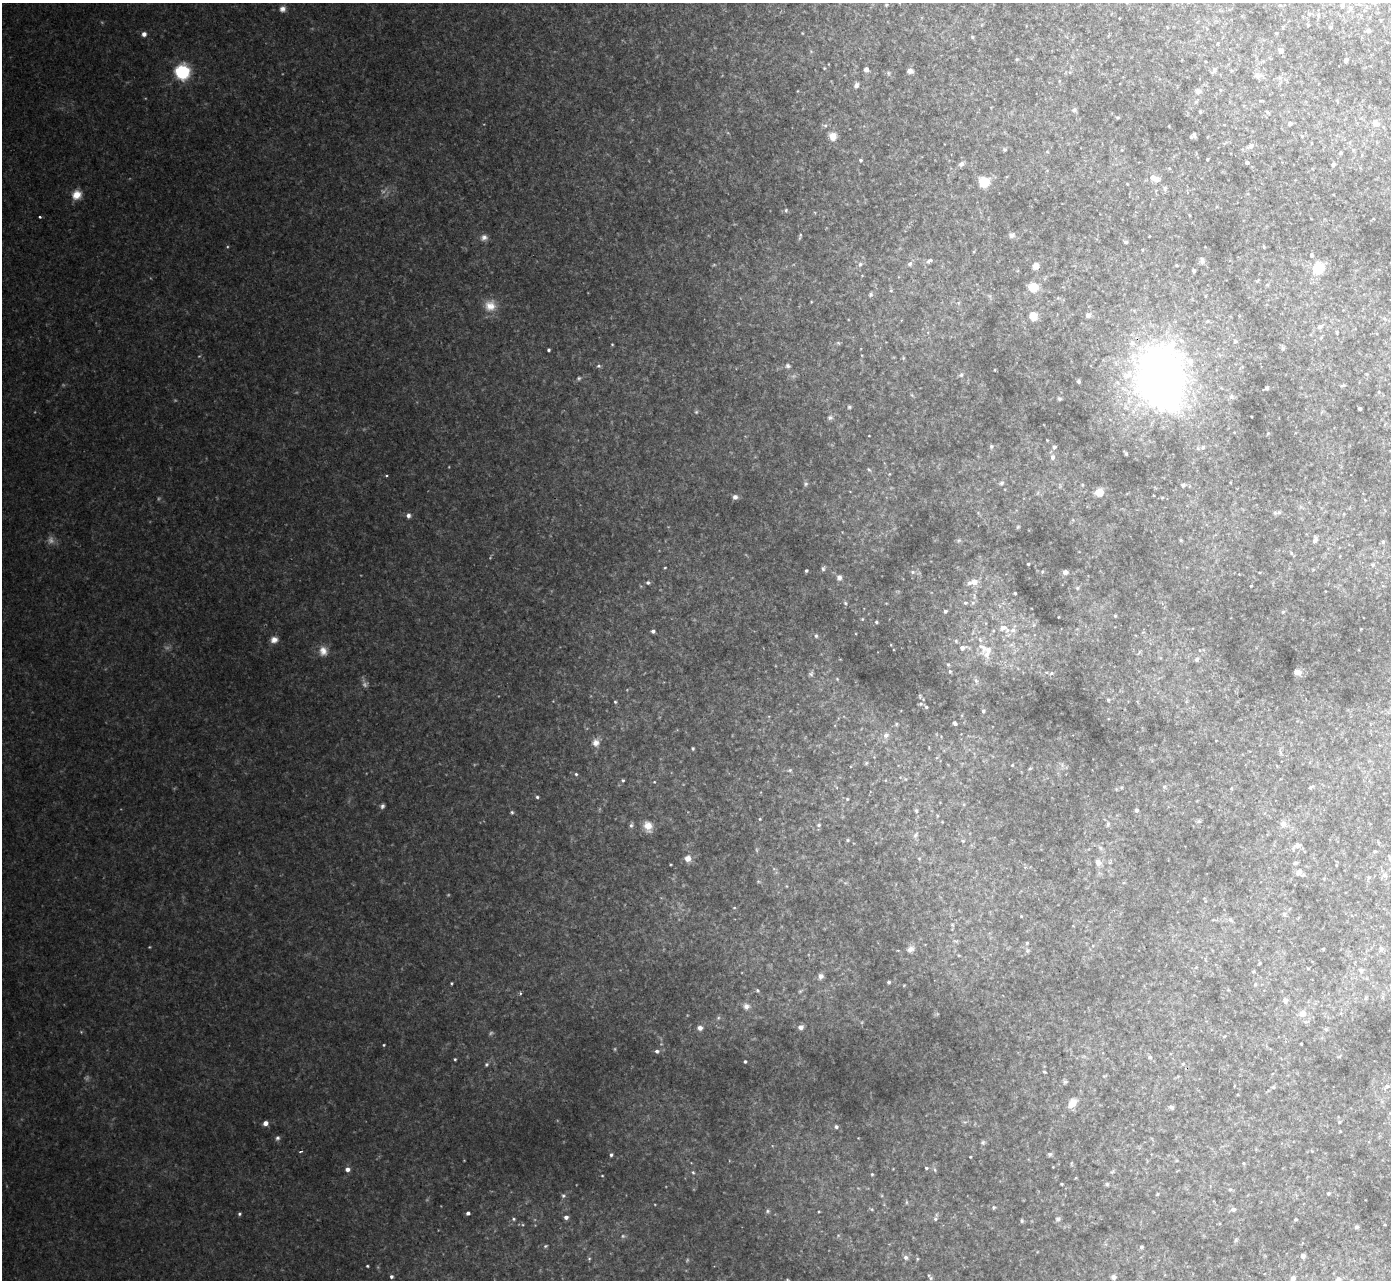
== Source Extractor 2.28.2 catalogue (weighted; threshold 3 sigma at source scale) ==
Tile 10 of 4 x 4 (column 2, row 3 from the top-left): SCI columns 1459-2847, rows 1433-2710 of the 5692 x 5725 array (HDU 1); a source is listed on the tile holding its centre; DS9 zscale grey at full resolution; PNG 1393 x 1282 px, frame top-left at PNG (2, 3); no overlay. Shown black and unused: <1% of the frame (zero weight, under 2 of 3 exposures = <1% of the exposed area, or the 3 px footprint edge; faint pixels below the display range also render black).
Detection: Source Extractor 2.28.2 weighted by HDU 2 'WHT'; one run over the whole footprint, this tile lists its part. Background 0.0921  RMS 0.012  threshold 0.0536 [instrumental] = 3 sigma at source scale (4.5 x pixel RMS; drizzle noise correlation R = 1.50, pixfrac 1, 0.05/0.05 arcsec/px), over >= 5 px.
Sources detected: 278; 6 too faint to see at this stretch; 2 cosmic-ray / hot-pixel residue — not listed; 8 inside a brighter listed object's ellipse — not listed separately; the other 262 listed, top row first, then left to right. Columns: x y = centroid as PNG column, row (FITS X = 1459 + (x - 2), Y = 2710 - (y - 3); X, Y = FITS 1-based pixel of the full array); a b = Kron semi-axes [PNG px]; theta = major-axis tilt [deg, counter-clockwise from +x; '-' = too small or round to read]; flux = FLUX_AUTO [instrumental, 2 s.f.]
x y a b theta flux
886 5 5 4 - 1.4
1342 5 6 6 - 2.7
283 9 8 7 - 4.8
1380 20 4 3 - 0.81
1308 25 3 3 - 1.5
1330 27 4 4 - 2.4
1368 31 4 4 - 3.6
1276 33 3 3 - 1.1
144 34 6 5 - 4.4
972 37 6 4 -89 1.3
1280 51 7 6 - 3.8
1017 59 5 3 - 1.2
1346 60 4 4 - 3
824 68 5 3 - 0.98
866 69 4 4 - 6.9
1215 69 7 6 - 3
910 71 7 5 -6 4.8
182 72 9 9 - 85
888 73 6 4 -89 1.6
1258 76 10 7 -12 4.5
856 85 8 6 59 3.2
1198 91 7 7 - 4.5
1337 101 5 3 - 1.1
1074 110 6 6 - 2.4
1200 112 5 4 - 1.2
1267 112 6 4 -43 1.6
1117 117 5 3 - 1.2
1290 123 5 4 - 2.6
1375 123 9 8 - 5.1
1194 134 5 4 - 2.3
833 136 10 9 - 9.4
1191 137 4 4 - 1.2
1250 146 9 6 35 3.6
1005 150 5 5 - 1.7
1122 150 5 3 - 0.91
1341 153 4 3 - 1.9
1207 159 3 2 - 1.2
860 160 5 4 - 1.8
1247 162 4 4 - 2.8
961 164 7 6 - 3.8
1333 165 5 4 - 1.7
1155 178 14 8 -24 10
984 182 9 9 - 25
1165 188 7 5 89 2.5
77 195 11 9 51 12
786 210 5 4 - 1.5
1189 215 4 3 - 0.87
40 217 3 3 - 2.4
1011 235 7 6 - 3.3
800 236 11 3 75 1.9
484 237 8 8 - 4.6
1126 242 5 4 - 1.9
1264 246 4 3 - 1.2
1311 255 5 4 - 2.1
929 261 10 5 36 3.2
1202 261 9 5 84 3
860 264 6 5 - 2.4
910 264 7 6 - 2.8
1036 266 7 7 - 7.4
1318 268 14 12 64 27
1194 271 4 3 - 2.5
1033 287 12 11 - 17
891 291 5 3 - 1.3
870 294 6 6 - 2.2
490 306 16 14 -13 15
1088 315 7 7 - 4.1
1033 316 8 8 - 15
1385 319 5 4 - 1.8
1320 326 7 5 26 3.9
1337 332 4 3 - 1.4
1235 341 5 4 - 1.5
612 344 4 2 - 0.8
548 350 3 3 - 1.8
599 366 6 5 - 1.8
788 366 6 5 - 2.3
961 375 5 5 - 2.1
1162 378 63 42 -81 700
1078 382 4 4 - 1.9
1267 388 4 3 - 1.7
1231 397 7 6 - 2.8
1059 399 5 4 - 1.7
849 407 4 4 - 1.6
1359 409 3 3 - 3.2
830 417 8 6 10 3
991 446 6 5 - 2.2
1054 447 5 5 - 3.2
1203 447 6 6 - 3.2
1126 453 5 4 - 1.5
1052 457 7 6 - 4.3
869 470 5 3 - 1.3
1001 483 7 5 17 2.5
806 484 6 5 - 2.1
1183 485 7 5 16 2.5
1099 492 10 9 - 12
735 497 6 5 - 4
1162 498 5 4 - 1.3
1279 512 7 5 16 2.7
408 515 6 5 - 3.4
1018 527 5 4 - 1.4
1181 540 5 5 - 1.4
1315 540 9 6 59 3.3
1383 542 5 5 - 1.8
1291 553 6 3 -71 1.5
1028 564 3 3 - 1.2
1372 565 5 4 - 1.8
665 568 3 2 - 0.86
823 569 6 5 - 2.2
806 571 3 3 - 1.8
912 572 6 5 - 2
1042 572 5 3 - 1.1
1065 572 5 5 - 3.5
839 577 7 7 - 4.2
974 582 6 6 - 11
648 583 5 4 - 2.1
1077 588 5 4 - 1.4
1015 593 3 3 - 1.3
845 603 5 4 - 1.8
965 603 6 4 -20 1.8
945 611 4 3 - 2.2
1283 612 5 4 - 1.3
1115 616 4 4 - 1.2
862 619 4 4 - 1.2
876 622 4 4 - 1.6
1003 628 14 8 -20 11
653 631 4 3 - 2.8
816 636 5 5 - 1.8
274 640 9 7 13 6.6
956 641 5 5 - 1.5
983 647 18 9 -43 13
962 648 6 5 - 4.9
323 651 12 10 -68 9.1
1197 659 7 6 - 2.9
948 664 5 3 - 1.4
950 671 5 4 - 1.5
1298 672 8 6 -11 5.5
1051 673 6 5 - 1.9
976 681 6 6 - 2.6
1108 700 4 4 - 1.4
615 702 4 3 - 1.2
921 704 5 5 - 1.7
926 707 4 4 - 1.5
983 711 4 4 - 1.6
955 723 4 3 - 2.7
896 724 5 3 - 1.2
886 735 8 7 - 4.3
596 743 10 9 - 7
693 748 4 3 - 1.4
1012 765 4 3 - 1
790 770 5 4 - 1.5
576 774 4 4 - 1.5
623 780 4 3 - 1.3
654 782 4 3 - 0.79
1164 787 6 4 1 1.7
1311 787 8 4 36 1.6
537 797 4 4 - 1.7
847 799 4 4 - 1.1
382 806 6 5 - 2.6
1136 810 4 4 - 3
916 811 6 5 - 2
512 812 5 4 - 1.7
760 819 4 3 - 0.91
1199 821 6 4 1 1.9
1108 824 6 5 - 2
1283 824 8 8 - 5.4
631 825 6 5 - 2.4
818 825 6 4 16 1.8
648 826 12 10 -70 11
915 835 7 5 60 2.6
847 840 5 3 - 1.2
963 841 4 4 - 1.5
1297 845 9 7 2 4.4
1375 851 4 4 - 1.4
688 858 8 8 - 7.1
919 858 5 3 - 1
1390 859 7 4 -71 2.3
1098 862 9 7 -64 6.1
1295 863 6 4 10 2.2
1299 872 11 8 44 5.5
1384 875 8 6 -14 3.3
1368 877 6 5 - 1.9
734 908 4 3 - 0.88
1284 914 6 5 - 2.2
1021 916 3 3 - 0.85
1027 943 5 4 - 1.2
910 949 12 8 19 6.1
1323 949 4 3 - 1.1
1381 949 7 6 - 2.6
1260 963 4 3 - 1.3
1308 968 5 3 - 1.1
1361 970 6 5 - 3.2
821 976 8 7 - 4.6
889 982 5 4 - 1.9
451 983 3 3 - 1.2
757 990 6 4 -38 1.8
520 993 3 3 - 1.9
1285 1001 7 6 - 3.9
746 1006 10 9 - 6.7
1302 1014 10 10 - 7.6
718 1018 6 4 46 1.9
801 1027 6 5 - 4.6
700 1028 7 6 - 4.6
1326 1029 5 5 - 1.5
1301 1044 3 2 - 1.1
384 1045 3 3 - 1
657 1051 5 5 - 2.7
1150 1057 6 5 - 2.3
455 1059 3 3 - 1.3
745 1061 3 3 - 1.8
486 1064 6 5 - 1.9
1044 1072 5 3 - 1.1
1065 1082 6 5 - 2.1
1387 1086 6 5 - 2.4
1273 1087 5 5 - 1.6
1072 1103 11 8 52 12
1171 1107 6 5 - 2.8
1339 1122 4 4 - 1.4
265 1123 4 4 - 7.8
836 1127 5 5 - 3
277 1138 6 5 - 2.4
983 1142 6 5 - 2.1
1050 1154 7 5 0 2.1
611 1155 5 4 - 1.9
970 1157 3 2 - 1
1243 1163 4 4 - 1.2
926 1168 4 3 - 1.6
347 1169 5 4 - 5.2
935 1170 6 4 -71 1.5
693 1172 5 4 - 1.4
1112 1172 6 4 20 1.6
872 1174 4 4 - 1.2
602 1176 3 2 - 0.78
1062 1184 3 2 - 1.2
1107 1184 6 5 - 1.7
1230 1189 6 4 1 1.6
1328 1193 4 4 - 1.3
1157 1194 6 3 71 1.3
563 1196 5 4 - 1.9
994 1207 5 4 - 1.5
1233 1209 8 6 4 3.3
767 1211 6 4 90 1.7
468 1213 4 3 - 3
239 1214 5 4 - 1.7
566 1217 5 4 - 3.8
514 1219 5 4 - 1.6
935 1219 5 4 - 1.9
1058 1219 7 5 0 2.6
1295 1219 3 3 - 1.2
1022 1221 5 4 - 1.7
1357 1227 5 5 - 2
545 1246 5 4 - 1.5
1141 1247 5 4 - 1.9
1303 1256 4 4 - 7.5
906 1257 7 6 - 3.2
589 1259 5 3 - 1.2
917 1259 5 3 - 1
367 1266 3 2 - 1.2
391 1276 4 4 - 2.4
1113 1277 6 5 - 3.5
930 1278 7 4 -90 1.8
1293 1278 5 4 - 7.3
788 1280 5 2 - 0.99
1338 1280 7 7 - 4.7
Overlapping masked pixels (flux is a lower limit): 1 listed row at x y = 1162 378
Isophote crosses this tile's border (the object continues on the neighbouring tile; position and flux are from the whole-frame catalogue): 4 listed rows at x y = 1390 859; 1293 1278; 788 1280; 1338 1280
Unlisted compact peaks at least as high as the median listed source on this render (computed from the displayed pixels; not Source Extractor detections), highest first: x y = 227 247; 959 540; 671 864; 149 947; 615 1049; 811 674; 920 697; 891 645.